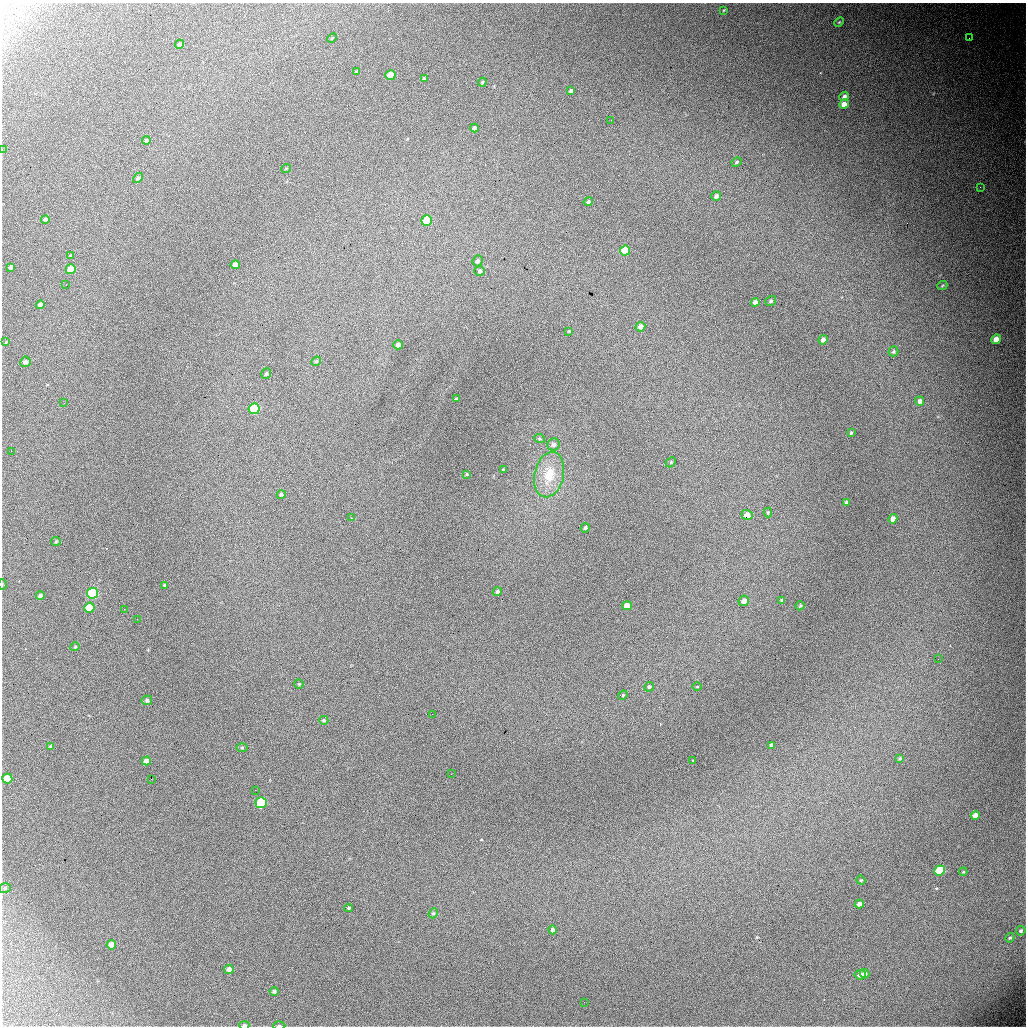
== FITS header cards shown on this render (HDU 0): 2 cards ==
NAXIS1  =                 1024 / length of data axis 1
NAXIS2  =                 1024 / length of data axis 2

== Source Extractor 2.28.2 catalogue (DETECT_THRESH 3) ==
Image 1024 x 1024 px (HDU 0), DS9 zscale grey, 1 PNG px = 1 image px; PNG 1028 x 1028 px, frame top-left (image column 1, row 1024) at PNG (2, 3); each listed source drawn as its Kron ellipse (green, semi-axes under 4 px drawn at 4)
Background 4840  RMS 52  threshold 156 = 3 sigma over >= 5 px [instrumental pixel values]
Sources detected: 117; all 117 listed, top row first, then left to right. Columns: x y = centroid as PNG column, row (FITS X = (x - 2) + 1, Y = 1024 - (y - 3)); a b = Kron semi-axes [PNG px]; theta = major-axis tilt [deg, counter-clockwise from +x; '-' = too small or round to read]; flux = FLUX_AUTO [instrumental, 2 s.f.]
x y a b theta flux
724 10 3 2 - 2500
839 22 5 3 - 3300
332 38 6 3 44 3200
969 38 2 2 - 3700
179 44 4 4 - 8700
357 71 3 3 - 4500
390 75 5 5 - 72000
424 79 4 3 - 5000
482 82 4 3 - 3700
571 91 4 3 - 8500
844 96 5 4 - 10000
844 104 5 4 - 27000
611 120 2 2 - 1700
474 128 4 4 - 12000
146 140 4 4 - 6300
2 149 3 2 - 3200
737 162 5 3 - 3800
286 168 5 3 - 2500
138 178 5 4 - 7100
980 187 3 2 - 3500
716 196 5 4 - 11000
588 202 4 4 - 7300
45 220 4 4 - 11000
427 221 5 5 - 150000
625 251 5 5 - 110000
70 255 4 3 - 3200
478 261 5 5 - 8800
235 265 4 4 - 19000
11 267 4 4 - 10000
71 269 5 4 - 74000
480 271 5 4 - 6200
66 285 2 2 - 5900
942 286 5 3 - 3300
771 301 5 5 - 5700
755 302 4 4 - 13000
40 305 4 4 - 15000
640 327 5 4 - 17000
569 331 4 4 - 2600
996 339 5 4 - 31000
823 340 5 4 - 14000
6 342 4 3 - 2400
398 345 4 4 - 13000
893 351 5 5 - 5300
316 361 5 4 - 4000
25 362 5 5 - 10000
266 374 6 4 55 5500
456 399 3 3 - 5200
920 401 4 4 - 13000
64 403 3 2 - 3400
254 409 5 5 - 260000
851 433 3 3 - 3400
540 439 5 3 - 3400
554 444 6 6 - 10000
11 451 2 2 - 7600
671 462 6 4 46 4100
503 470 3 3 - 3000
467 474 4 4 - 3500
549 475 23 14 77 90000
281 495 4 4 - 6300
847 502 4 4 - 10000
768 512 5 4 - 3700
747 515 5 5 - 26000
351 518 2 2 - 1700
893 519 5 4 - 18000
585 528 5 4 - 7500
56 541 4 4 - 3600
2 584 5 3 - 3200
165 585 4 3 - 5400
497 592 4 4 - 7100
93 593 5 5 - 360000
40 596 4 4 - 9400
782 600 4 3 - 5800
744 601 5 5 - 20000
627 606 5 4 - 29000
800 606 5 3 - 3900
89 608 5 5 - 100000
124 609 2 2 - 12000
137 619 2 2 - 4300
75 647 4 3 - 3000
938 659 2 2 - 2600
299 684 5 4 - 3800
649 687 5 4 - 5100
697 687 4 3 - 2800
623 695 5 4 - 3700
147 700 5 4 - 7300
432 714 2 2 - 1500
324 720 4 4 - 5400
772 745 4 4 - 9400
50 746 4 4 - 6500
242 748 5 4 - 4000
900 758 4 3 - 4100
693 760 2 2 - 2700
146 761 4 4 - 23000
451 774 2 2 - 2300
7 779 5 5 - 74000
151 779 3 2 - 640
255 790 2 2 - 25000
261 803 5 5 - 240000
975 815 4 4 - 23000
939 870 5 5 - 170000
963 872 4 3 - 3100
861 880 4 4 - 3400
5 888 6 5 - 5900
859 904 4 4 - 13000
349 908 4 3 - 3300
433 913 5 4 - 5200
552 930 4 4 - 9100
1021 931 5 4 - 5900
1010 938 5 4 - 4400
111 945 5 4 - 23000
229 969 5 4 - 14000
865 974 5 4 - 11000
860 975 6 5 - 19000
274 991 4 4 - 7700
584 1002 2 2 - 2200
244 1025 5 3 - 7600
279 1026 6 3 3 5700
At the frame edge (FLAGS 8, measured only in part): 4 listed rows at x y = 2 149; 2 584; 244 1025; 279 1026